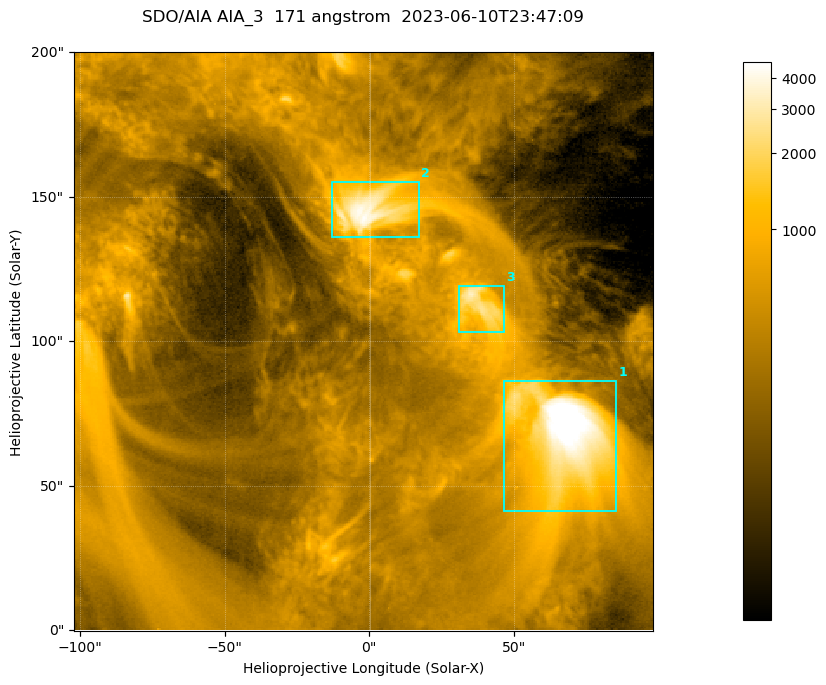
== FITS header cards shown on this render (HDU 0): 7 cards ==
TELESCOP= 'SDO/AIA '           / For AIA: SDO/AIA
INSTRUME= 'AIA_3   '           / For AIA: AIA_ATA1, AIA_ATA2, AIA_ATA3 or AIA_AT
WAVELNTH=                  171 / [angstrom] Wavelength
WAVEUNIT= 'angstrom'           / Wavelength unit: angstrom
DATE-OBS= '2023-06-10T23:47:09.350' / [ISO] Date when observation started; ISO 8
CTYPE1  = 'HPLN-TAN'           / CTYPE1; Typically HPLN
CTYPE2  = 'HPLT-TAN'           / CTYPE2; Typically HPLT

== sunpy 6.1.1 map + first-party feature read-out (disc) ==
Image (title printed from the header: SDO/AIA AIA_3  171 angstrom  2023-06-10T23:47:09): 334 x 334 px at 0.599 arcsec/px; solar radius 945 arcsec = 1577 px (partial field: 1.4% of the solar disc is inside the frame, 100% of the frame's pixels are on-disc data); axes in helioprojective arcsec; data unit not stated in the header (colour bar unlabelled)
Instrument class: DISC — disc imager (sunpy class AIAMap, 171 A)
Bright regions (active regions / flare kernels): reference = the on-disc median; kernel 3 px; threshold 5 sigma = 1101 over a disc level ~354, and >= 1.15x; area >= 111 px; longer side >= 4 px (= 2.4 arcsec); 3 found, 3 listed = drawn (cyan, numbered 1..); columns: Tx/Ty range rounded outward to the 2 arcsec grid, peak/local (2 s.f.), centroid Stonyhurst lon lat
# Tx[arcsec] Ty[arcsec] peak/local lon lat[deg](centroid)
1 46..86 40..86 19 +4 +4
2 -14..18 136..156 12 +0 +9
3 30..48 102..120 8.9 +2 +7